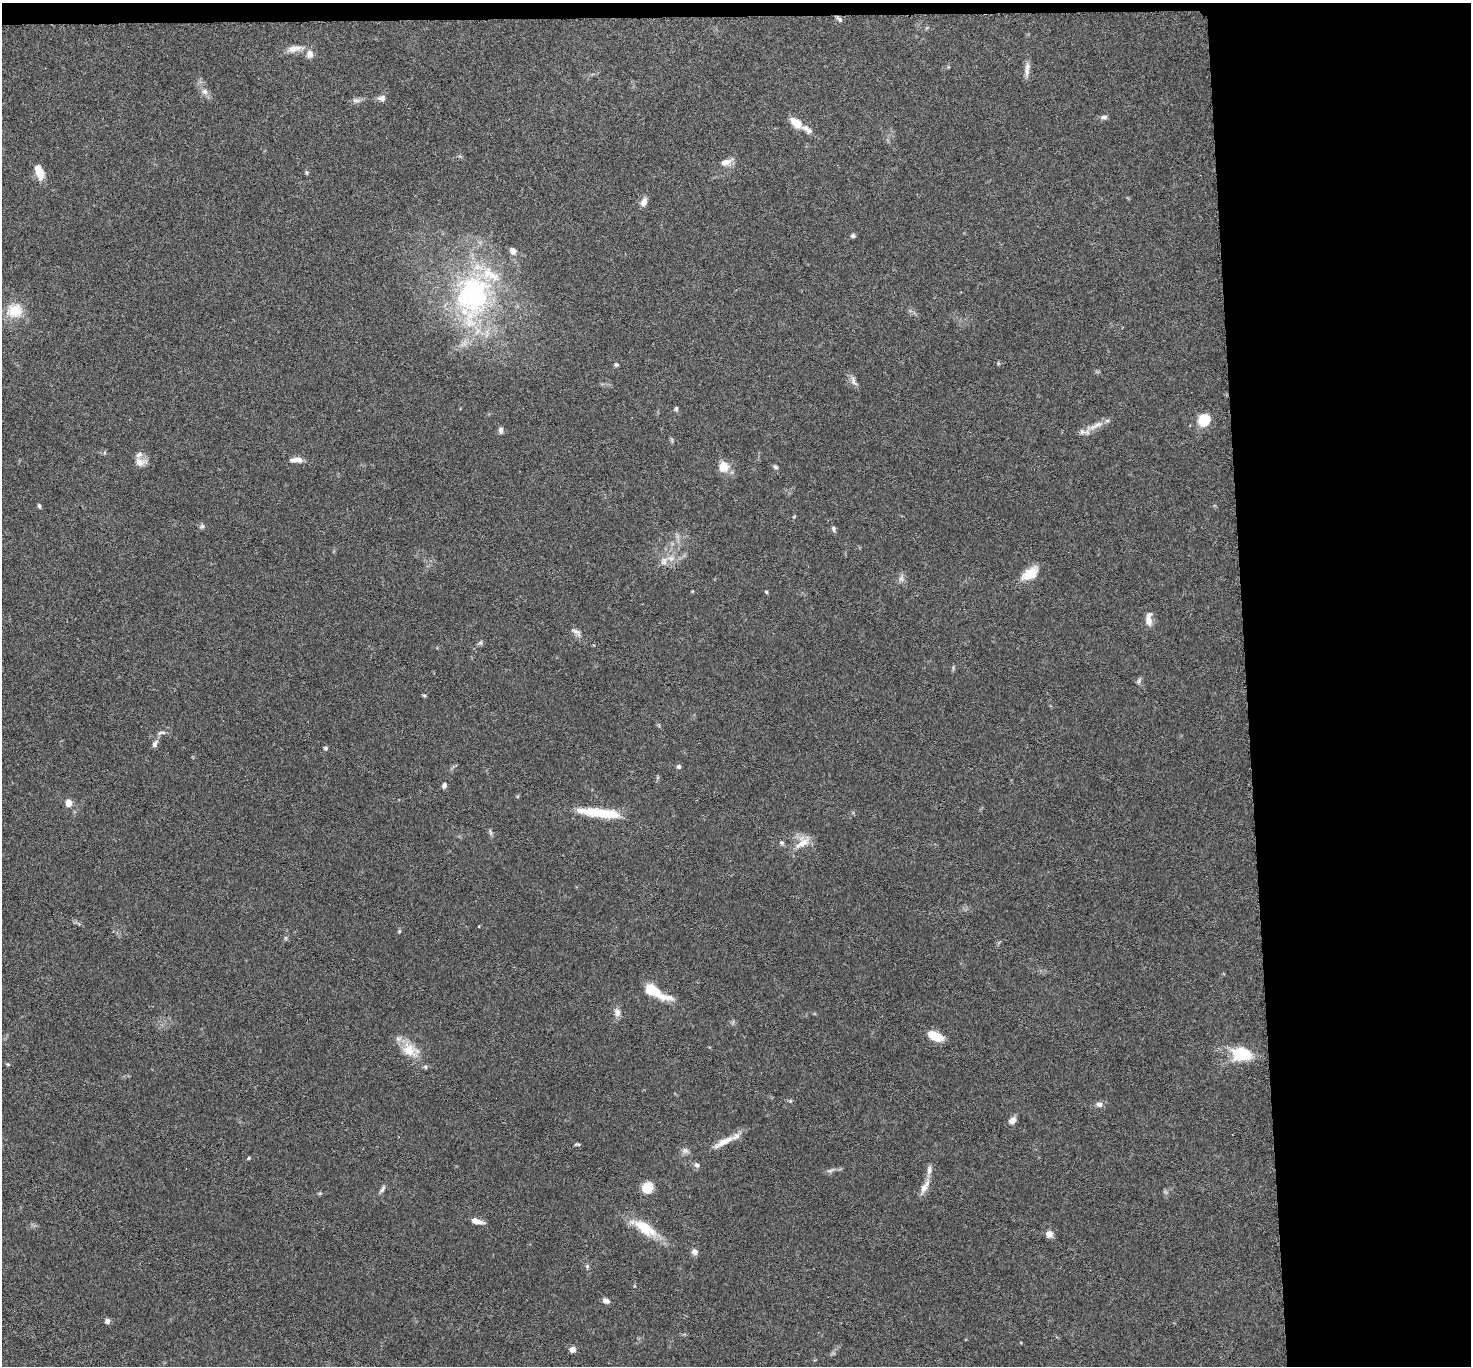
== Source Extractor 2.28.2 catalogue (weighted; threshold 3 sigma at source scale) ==
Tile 3 of 3 x 3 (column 3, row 1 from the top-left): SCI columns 2943-4411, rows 2895-4258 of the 4415 x 4386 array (HDU 1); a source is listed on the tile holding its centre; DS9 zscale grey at full resolution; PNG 1473 x 1368 px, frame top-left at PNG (2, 3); no overlay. Shown black and unused: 16% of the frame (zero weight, under 3 of 6 exposures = <1% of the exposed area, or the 3 px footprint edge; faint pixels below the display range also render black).
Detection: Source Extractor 2.28.2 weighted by HDU 2 'WHT'; one run over the whole footprint, this tile lists its part. Background 0.0464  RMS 0.0023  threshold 0.00947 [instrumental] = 3 sigma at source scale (4.09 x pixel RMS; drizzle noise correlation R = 1.36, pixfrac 0.8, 0.05/0.05 arcsec/px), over >= 5 px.
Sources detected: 85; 9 inside a brighter listed object's ellipse — not listed separately; the other 76 listed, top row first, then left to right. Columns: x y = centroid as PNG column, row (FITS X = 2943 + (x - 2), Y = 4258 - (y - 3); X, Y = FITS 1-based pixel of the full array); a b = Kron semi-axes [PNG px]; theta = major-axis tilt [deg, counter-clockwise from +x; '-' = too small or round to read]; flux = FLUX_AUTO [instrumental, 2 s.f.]
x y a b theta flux
839 19 8 5 -40 0.53
294 49 21 8 9 2.1
310 54 11 9 87 1.4
1027 69 22 6 85 1.4
205 91 8 8 - 0.98
382 98 9 7 -8 0.95
356 100 12 4 -6 0.68
1104 117 10 5 1 0.61
796 123 17 9 -38 3.2
725 162 14 8 16 1.6
39 172 17 8 -71 3.4
306 172 7 3 -71 0.27
644 202 11 7 65 1.3
853 236 5 5 - 0.48
473 297 73 49 80 45
15 311 22 19 6 5.2
616 365 6 4 0 0.34
853 381 15 6 -66 1
676 409 6 5 - 0.36
1204 420 12 11 - 5.2
1096 426 25 6 27 2.2
501 430 9 6 88 0.68
298 460 13 7 -10 1.3
140 462 16 10 6 1.7
724 467 14 13 - 2.8
775 467 6 5 - 0.44
39 506 6 4 -69 0.35
202 526 7 5 44 0.44
833 529 8 5 -87 0.47
664 561 12 8 78 1.4
1030 574 21 12 33 4
901 579 9 6 75 0.76
766 592 5 4 - 0.25
1149 619 18 8 89 1.7
576 631 15 5 -26 0.93
480 643 7 6 - 0.46
1139 681 9 5 66 0.5
424 695 6 4 -2 0.26
161 733 13 5 12 0.7
155 744 11 6 60 0.84
325 748 6 4 -32 0.34
679 767 6 5 - 0.46
444 785 7 5 69 0.64
68 803 8 6 -82 1.8
601 813 46 10 -6 8.7
490 832 10 3 -75 0.4
802 842 25 13 42 3
781 843 6 5 - 0.4
286 938 6 4 -90 0.32
652 990 17 10 -24 5.1
617 1012 11 8 -73 1.1
935 1036 16 8 -26 4.4
410 1050 24 17 -23 4.5
1242 1054 21 14 -5 8.8
8 1064 6 4 -2 0.25
425 1067 6 5 - 0.35
1099 1104 9 7 -13 0.82
1012 1121 8 7 - 1.4
724 1142 32 8 29 3
577 1144 7 3 0 0.31
685 1151 10 8 0 0.8
249 1158 5 3 - 0.3
697 1165 8 6 -45 0.68
929 1170 13 7 82 1.1
830 1171 11 3 15 0.59
925 1187 21 7 60 1.9
647 1188 8 7 - 6.5
382 1189 12 5 61 0.65
477 1221 14 6 -16 1.7
645 1228 36 14 -33 6.3
1049 1234 8 8 - 1.3
695 1252 8 7 - 0.92
587 1266 6 5 - 0.36
606 1301 7 5 -24 0.99
107 1321 6 6 - 0.8
572 1349 5 5 - 1.7